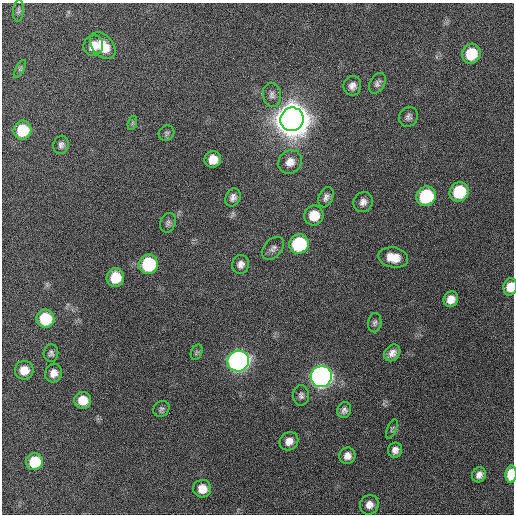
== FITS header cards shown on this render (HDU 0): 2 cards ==
NAXIS1  =                  512 / Axis length
NAXIS2  =                  512 / Axis length

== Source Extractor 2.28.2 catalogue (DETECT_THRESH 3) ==
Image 512 x 512 px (HDU 0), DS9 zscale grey, 1 PNG px = 1 image px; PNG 516 x 516 px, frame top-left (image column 1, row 512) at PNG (2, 3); each listed source drawn as its Kron ellipse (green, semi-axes under 4 px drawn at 4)
Background 428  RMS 12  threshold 34.8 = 3 sigma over >= 5 px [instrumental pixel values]
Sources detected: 53; all 53 listed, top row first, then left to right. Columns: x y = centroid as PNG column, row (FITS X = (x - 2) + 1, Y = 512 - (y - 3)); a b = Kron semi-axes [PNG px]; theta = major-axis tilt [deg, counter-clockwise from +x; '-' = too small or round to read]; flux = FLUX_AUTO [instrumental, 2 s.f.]
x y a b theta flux
18 11 11 5 84 2.2e+03
103 45 15 10 -48 1.4e+04
93 46 10 9 - 1.1e+04
471 54 10 9 - 2.8e+04
20 69 10 4 61 1.7e+03
377 83 11 7 59 3.1e+03
352 86 10 9 - 4.6e+03
272 95 12 9 -82 3.9e+03
408 117 10 9 - 3.1e+03
292 119 12 11 - 3.2e+06
132 123 7 4 71 1.5e+03
22 130 9 9 - 2.9e+04
166 133 8 7 - 1.7e+03
61 145 9 7 73 2.8e+03
213 159 8 8 - 1.1e+04
290 162 12 11 - 6.8e+03
459 192 10 9 - 4.0e+04
426 196 10 9 - 5.7e+04
233 197 9 7 64 3.6e+03
326 197 10 7 69 3.4e+03
363 202 10 9 - 4.4e+03
314 215 10 9 - 1.5e+04
168 223 10 7 70 2.5e+03
299 244 10 9 - 6.3e+04
273 248 13 9 49 3.8e+03
393 257 15 10 -11 1.3e+04
148 264 10 9 - 6.3e+04
241 264 9 8 - 4.3e+03
115 278 9 8 - 1.9e+04
510 287 9 7 81 1.0e+04
451 299 8 7 - 7.4e+03
45 319 9 9 - 3.3e+04
375 323 9 6 82 2.3e+03
197 352 8 5 67 1.5e+03
51 353 9 7 86 2.5e+03
392 353 9 7 47 5.0e+03
238 361 11 10 - 4.8e+05
24 370 9 9 - 1.1e+04
53 373 9 8 - 6.0e+03
321 377 11 10 - 5.5e+05
301 395 10 8 -88 2.9e+03
83 400 8 8 - 1.2e+04
161 409 9 7 43 2.1e+03
344 410 8 7 - 2.8e+03
392 429 10 4 68 1.5e+03
289 441 10 9 - 7.0e+03
395 450 7 7 - 4.2e+03
347 456 8 8 - 5.6e+03
34 462 8 8 - 2.5e+04
511 474 8 5 86 2.1e+04
479 475 8 6 63 4.3e+03
202 489 9 9 - 1.0e+04
369 505 10 9 - 6.3e+03
At the frame edge (FLAGS 8, measured only in part): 2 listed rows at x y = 510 287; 511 474